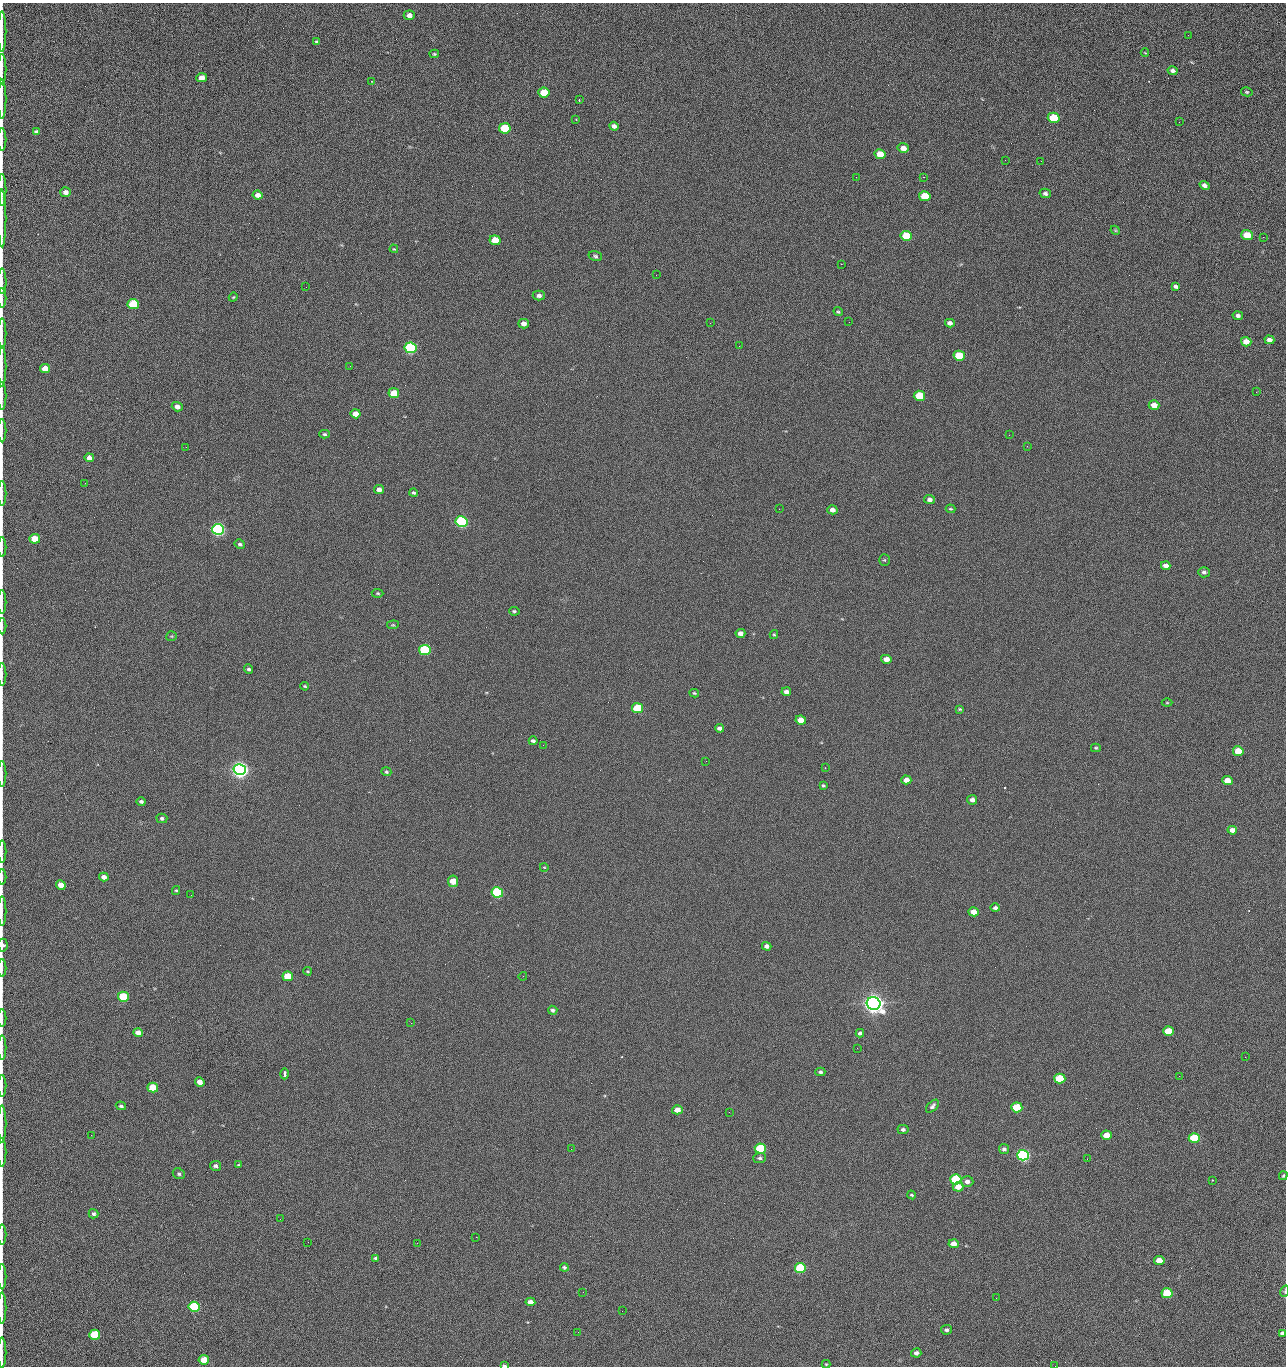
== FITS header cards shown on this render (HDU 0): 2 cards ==
NAXIS1  =                 1284 /fastest changing axis
NAXIS2  =                 1364 /next to fastest changing axis

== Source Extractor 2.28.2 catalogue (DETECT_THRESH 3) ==
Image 1284 x 1364 px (HDU 0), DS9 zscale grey, 1 PNG px = 1 image px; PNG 1288 x 1368 px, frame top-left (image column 1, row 1364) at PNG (2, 3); each listed source drawn as its Kron ellipse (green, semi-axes under 4 px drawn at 4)
Background 124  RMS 14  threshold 43.2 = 3 sigma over >= 5 px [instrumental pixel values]
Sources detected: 222; all 222 listed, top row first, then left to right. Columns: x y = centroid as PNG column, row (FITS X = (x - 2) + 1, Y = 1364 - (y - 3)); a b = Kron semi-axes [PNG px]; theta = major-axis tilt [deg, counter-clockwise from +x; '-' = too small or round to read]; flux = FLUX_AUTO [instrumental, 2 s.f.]
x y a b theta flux
409 15 5 5 - 5.2e+03
2 32 20 2 90 4.1e+03
1188 35 2 2 - 1.1e+03
317 42 4 3 - 1.5e+03
1145 53 4 2 - 7.0e+02
434 54 5 4 - 1.1e+03
2 69 15 2 90 3.1e+03
1173 71 5 4 - 3.0e+03
202 78 5 4 - 8.7e+03
371 81 3 2 - 1.0e+03
1247 92 6 4 -14 1.3e+03
544 93 6 5 - 2.3e+04
2 99 19 2 90 3.3e+03
579 100 3 3 - 1.5e+03
1054 118 6 5 - 4.4e+04
576 119 3 3 - 7.5e+02
1179 122 2 2 - 1.2e+03
614 126 5 4 - 3.6e+03
505 128 6 5 - 5.4e+04
36 132 4 4 - 2.6e+03
2 139 11 2 90 2.1e+03
903 148 6 5 - 6.4e+03
880 154 6 5 - 1.6e+04
1005 160 2 2 - 1.4e+03
1041 161 2 2 - 1.8e+03
856 177 2 2 - 2.3e+03
923 177 2 2 - 3.1e+04
1205 185 5 4 - 3.8e+03
2 190 16 2 90 2.5e+03
65 192 5 5 - 5.2e+03
1045 193 6 4 -14 2.7e+03
258 195 5 4 - 5.8e+03
925 196 6 5 - 2.9e+04
2 218 29 2 90 5.0e+03
1115 230 5 3 - 9.3e+02
1247 235 6 5 - 2.4e+04
906 236 6 5 - 4.1e+04
1263 237 3 2 - 9.4e+02
495 240 6 5 - 2.0e+04
394 249 4 3 - 7.8e+02
595 256 7 5 -16 1.9e+03
841 264 2 2 - 2.7e+04
656 275 2 2 - 6.5e+02
2 281 13 2 -89 2.2e+03
1175 286 4 3 - 2.4e+03
306 287 2 2 - 5.4e+02
539 295 6 5 - 3.3e+03
233 297 5 4 - 9.7e+02
2 298 10 2 90 1.5e+03
133 304 5 5 - 5.2e+04
838 312 5 4 - 1.2e+03
1238 316 5 4 - 2.3e+03
849 322 2 2 - 7.8e+02
710 323 2 2 - 3.5e+03
950 323 5 4 - 3.9e+03
524 324 5 5 - 5.1e+03
2 333 15 2 90 2.6e+03
1269 340 5 4 - 4.5e+03
1246 342 5 4 - 1.0e+04
739 346 2 2 - 5.4e+02
410 348 6 5 - 1.6e+05
959 356 6 5 - 4.0e+04
350 366 2 2 - 2.7e+03
2 367 20 2 90 3.0e+03
45 368 5 4 - 1.1e+04
1256 392 2 2 - 1.6e+03
394 393 5 5 - 2.0e+04
2 396 14 2 90 2.2e+03
919 396 5 5 - 3.4e+04
1154 405 5 5 - 9.8e+03
177 407 5 4 - 4.8e+03
356 414 5 4 - 9.3e+03
2 431 12 2 90 1.9e+03
324 434 5 4 - 1.4e+03
1009 435 2 2 - 1.9e+03
1027 446 2 2 - 6.6e+02
186 447 2 2 - 2.8e+03
89 458 5 4 - 5.7e+03
85 483 3 2 - 9.8e+02
379 489 5 4 - 5.2e+03
414 493 4 3 - 1.7e+03
2 494 12 2 90 2.1e+03
930 499 5 4 - 3.5e+03
779 509 2 2 - 5.8e+02
950 509 5 3 - 1.1e+03
832 510 5 4 - 4.8e+03
461 522 6 5 - 2.0e+05
218 529 6 5 - 3.3e+05
35 539 5 5 - 1.9e+04
240 544 5 4 - 1.8e+03
2 547 10 2 90 1.6e+03
884 560 5 5 - 1.2e+03
1166 566 5 4 - 5.3e+03
1204 572 6 5 - 2.4e+03
378 593 6 4 -3 1.3e+03
2 602 12 2 90 1.9e+03
514 611 5 4 - 1.6e+03
393 625 6 4 5 1.1e+03
2 626 8 2 90 1.3e+03
740 633 5 4 - 5.2e+03
774 635 4 4 - 1.1e+03
171 636 5 5 - 1.1e+03
425 650 6 5 - 9.2e+04
886 659 5 4 - 7.6e+03
249 669 5 4 - 2.0e+03
2 674 11 2 90 1.7e+03
305 686 4 3 - 1.1e+03
786 692 5 4 - 4.0e+03
694 693 5 3 - 1.2e+03
1167 703 5 3 - 8.6e+02
637 708 5 5 - 5.3e+04
960 709 4 3 - 1.1e+03
801 720 5 4 - 1.4e+04
719 728 4 4 - 3.6e+03
533 741 4 3 - 2.4e+03
543 745 2 2 - 3.3e+03
1096 748 5 4 - 1.2e+03
1238 751 5 5 - 2.7e+04
706 761 2 2 - 2.3e+03
825 768 2 2 - 5.8e+03
240 770 6 5 - 7.3e+05
386 772 5 4 - 1.4e+03
2 774 13 2 90 1.9e+03
906 780 5 4 - 6.0e+03
1227 781 5 4 - 1.4e+04
823 785 4 3 - 1.3e+03
972 800 5 5 - 4.3e+03
141 801 5 4 - 2.2e+03
162 818 5 4 - 2.1e+03
1232 830 5 4 - 6.0e+03
2 851 11 2 90 1.9e+03
544 867 4 3 - 7.2e+02
2 877 8 2 90 1.1e+03
104 877 5 4 - 5.5e+03
453 881 6 5 - 1.4e+04
61 885 5 4 - 9.9e+03
176 890 4 4 - 1.1e+03
497 892 6 5 - 1.3e+05
191 895 2 2 - 3.7e+02
995 908 4 3 - 2.7e+03
2 911 15 2 90 2.1e+03
974 912 5 4 - 9.8e+03
3 945 6 4 -85 2.6e+03
767 946 5 4 - 3.5e+03
2 968 9 2 90 1.3e+03
308 971 4 3 - 9.7e+02
288 976 5 5 - 3.3e+04
523 976 4 2 - 2.5e+03
123 997 5 5 - 5.3e+04
873 1003 7 6 - 1.1e+06
553 1010 5 4 - 2.0e+03
2 1018 9 2 90 1.4e+03
411 1023 2 2 - 5.5e+03
1168 1031 5 5 - 2.9e+04
138 1033 5 4 - 6.4e+03
860 1033 4 3 - 2.2e+03
2 1048 12 2 90 2.1e+03
857 1048 2 2 - 1.5e+03
1245 1057 2 2 - 1.9e+03
820 1072 5 4 - 2.2e+03
284 1074 5 3 - 6.6e+03
1179 1076 2 2 - 2.7e+03
1060 1078 5 5 - 4.8e+04
200 1082 5 4 - 6.2e+03
2 1086 11 2 90 1.8e+03
153 1087 5 5 - 3.1e+04
121 1106 5 4 - 1.8e+03
932 1106 8 4 44 2.7e+03
1017 1107 5 5 - 4.4e+04
677 1110 5 4 - 9.0e+03
729 1112 3 2 - 1.0e+03
2 1124 18 2 90 3.1e+03
903 1129 5 4 - 2.1e+03
91 1135 2 2 - 2.5e+03
1106 1135 5 4 - 1.7e+04
1194 1138 5 5 - 5.9e+04
760 1148 5 5 - 8.0e+04
571 1149 2 2 - 1.0e+03
1004 1149 5 5 - 2.7e+03
2 1152 14 2 90 2.6e+03
1023 1155 6 5 - 2.8e+05
760 1158 6 5 - 2.1e+03
1087 1159 2 2 - 1.4e+03
239 1165 4 3 - 1.1e+03
215 1166 5 5 - 2.9e+03
179 1174 6 5 - 2.0e+03
1283 1176 4 3 - 1.2e+03
956 1179 5 5 - 8.6e+04
1213 1180 3 2 - 2.0e+03
967 1181 6 5 - 4.1e+03
958 1187 5 4 - 9.9e+03
911 1195 4 3 - 1.2e+03
93 1214 5 4 - 2.4e+03
280 1219 2 2 - 2.1e+03
2 1235 10 2 90 1.7e+03
476 1237 2 2 - 1.3e+04
308 1242 2 2 - 1.8e+03
417 1243 2 2 - 5.5e+03
954 1244 5 4 - 8.8e+03
375 1258 4 3 - 1.5e+03
1159 1260 5 4 - 1.4e+04
564 1267 4 3 - 1.7e+03
800 1268 5 5 - 8.1e+04
2 1277 13 2 90 2.6e+03
1285 1291 6 3 72 1.0e+03
583 1292 2 2 - 4.7e+02
1167 1293 5 5 - 4.7e+04
996 1298 2 2 - 2.7e+03
530 1302 5 4 - 7.6e+03
194 1307 5 5 - 1.0e+05
2 1308 16 2 90 2.9e+03
622 1311 3 2 - 7.4e+02
946 1330 5 4 - 2.3e+03
578 1332 2 2 - 3.5e+03
1282 1333 4 3 - 3.0e+03
95 1335 5 5 - 5.5e+04
2 1352 15 2 90 2.7e+03
916 1353 5 4 - 3.5e+03
204 1360 5 4 - 1.9e+04
826 1364 4 4 - 9.6e+02
504 1365 4 2 - 1.3e+03
1055 1366 2 2 - 2.0e+03
At the frame edge (FLAGS 8, measured only in part): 35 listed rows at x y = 2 32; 2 69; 2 99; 2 139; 2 190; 2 218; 2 281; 2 298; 2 333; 2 367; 2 396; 2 431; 2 494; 2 547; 2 602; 2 626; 2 674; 2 774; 2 851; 2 877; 2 911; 3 945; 2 968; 2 1018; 2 1048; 2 1086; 2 1124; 2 1152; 2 1235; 2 1277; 1285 1291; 2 1308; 2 1352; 504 1365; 1055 1366

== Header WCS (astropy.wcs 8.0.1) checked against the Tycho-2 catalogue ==
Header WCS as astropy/WCSLIB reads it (CRVAL/CRPIX/CD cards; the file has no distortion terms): RA---TAN/DEC--TAN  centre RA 15:41:40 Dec +51:59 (235.42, +51.99 deg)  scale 1.26 arcsec/px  FOV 26.9' x 28.5'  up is +92 deg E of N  parity flipped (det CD > 0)
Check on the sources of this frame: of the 60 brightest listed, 10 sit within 2.0 arcsec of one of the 11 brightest Tycho-2 stars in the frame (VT <= 12.29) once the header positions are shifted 0.81 arcsec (0.33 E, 0.74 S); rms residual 0.93 arcsec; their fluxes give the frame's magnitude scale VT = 24.51 - 2.5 log10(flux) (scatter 0.20 mag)
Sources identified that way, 10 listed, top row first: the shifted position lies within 2.0 arcsec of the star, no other Tycho-2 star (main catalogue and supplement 1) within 4.0 arcsec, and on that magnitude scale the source's flux lands within +1.5 / -3 mag of the star's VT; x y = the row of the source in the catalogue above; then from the Tycho-2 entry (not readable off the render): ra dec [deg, ICRS J2000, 3 dp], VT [Tycho-2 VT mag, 2 dp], TYC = Tycho-2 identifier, HIP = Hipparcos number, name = IAU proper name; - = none
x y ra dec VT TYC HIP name
410 348 235.614 +52.064 11.61 3489-1132-1 - -
461 522 235.514 +52.049 11.19 3489-1407-1 - -
218 529 235.515 +52.133 11.12 3489-1380-1 - -
240 770 235.378 +52.130 9.31 3489-1322-1 76850 -
497 892 235.303 +52.042 11.52 3489-958-1 - -
873 1003 235.232 +51.912 9.59 3489-824-1 - -
1023 1155 235.143 +51.862 10.97 3489-1016-1 - -
956 1179 235.131 +51.886 12.29 3489-908-1 - -
800 1268 235.084 +51.941 11.45 3489-1346-1 - -
194 1307 235.075 +52.152 11.74 3489-912-1 - -